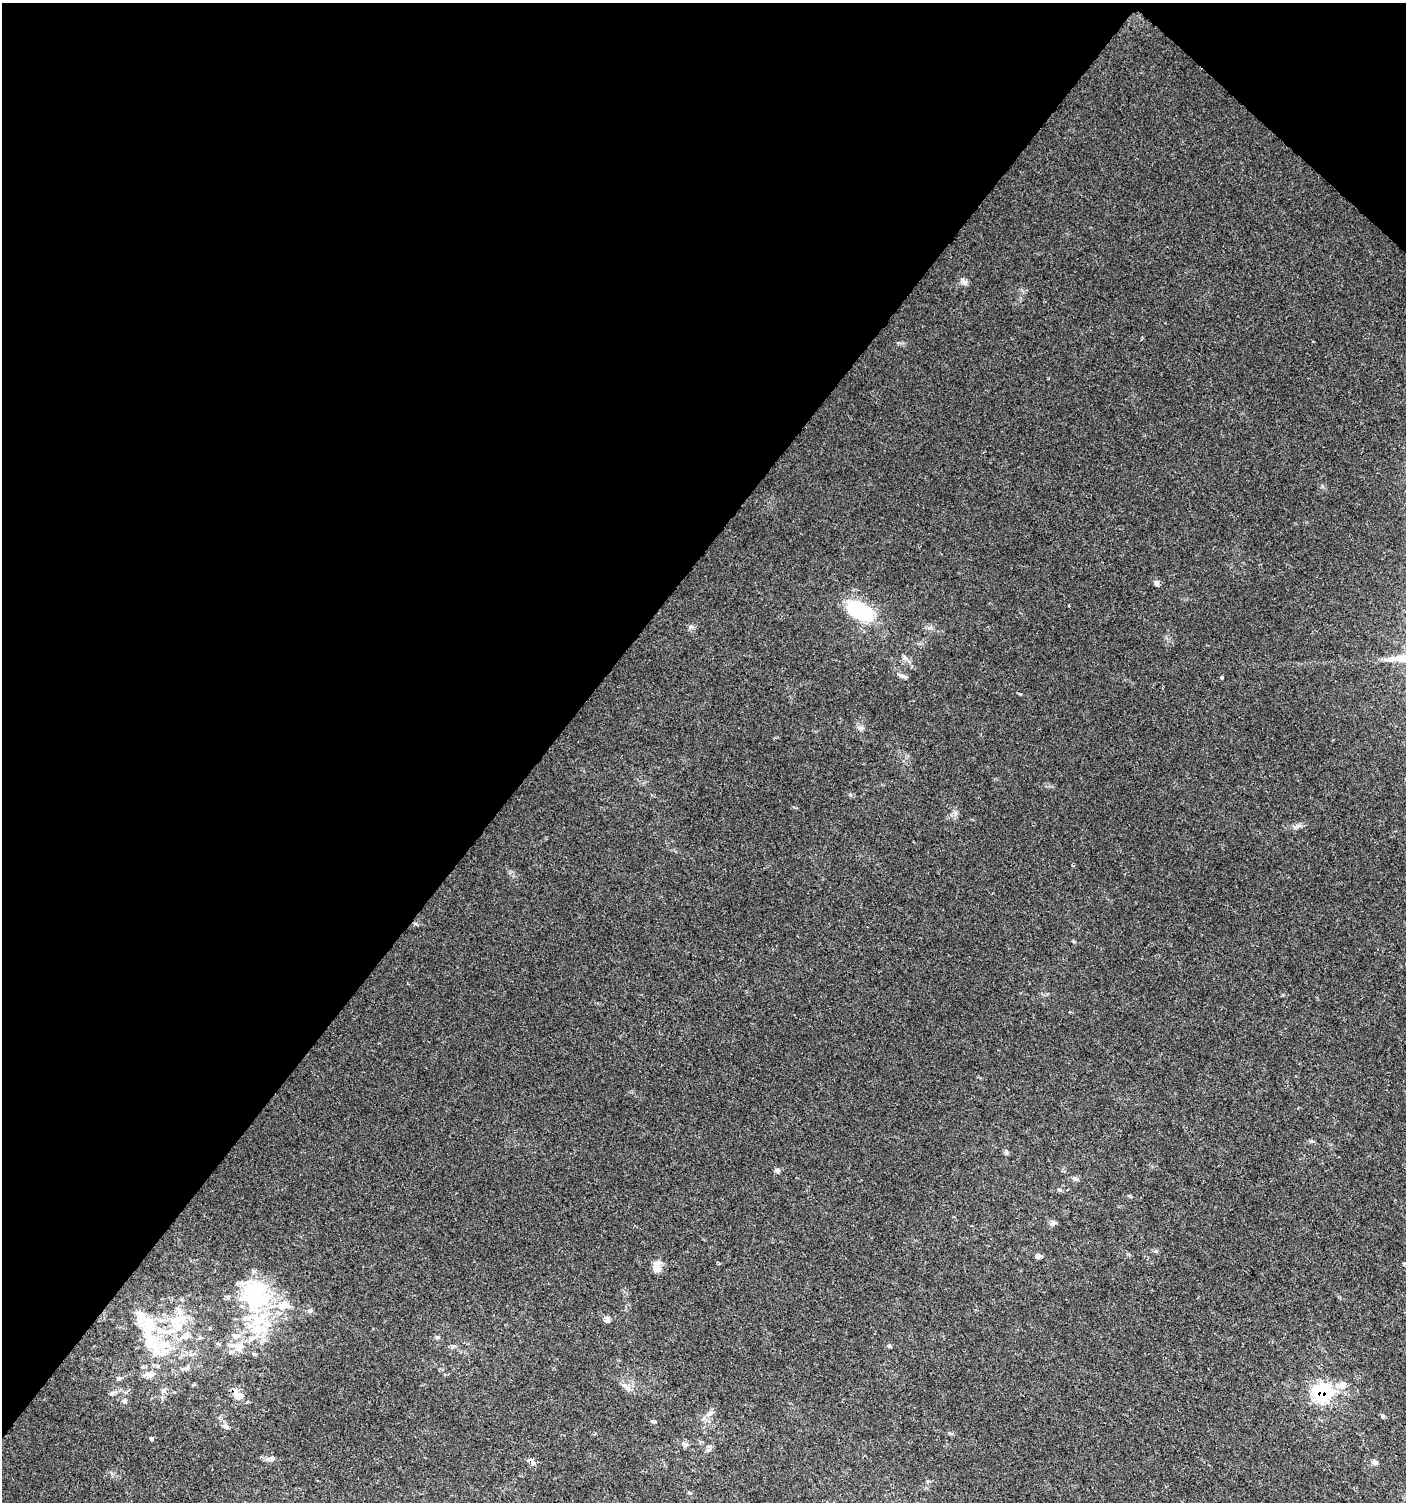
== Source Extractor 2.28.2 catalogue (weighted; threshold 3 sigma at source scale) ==
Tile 2 of 4 x 4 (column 2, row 1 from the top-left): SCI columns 1646-3049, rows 4504-6003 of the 6028 x 6010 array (HDU 1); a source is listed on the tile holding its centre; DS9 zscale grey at full resolution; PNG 1408 x 1504 px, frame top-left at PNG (2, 3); no overlay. Shown black and unused: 40% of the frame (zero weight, under 2 of 3 exposures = <1% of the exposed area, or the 3 px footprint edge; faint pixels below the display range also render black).
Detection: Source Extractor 2.28.2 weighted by HDU 2 'WHT'; one run over the whole footprint, this tile lists its part. Background 0.0255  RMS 0.0047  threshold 0.0212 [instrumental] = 3 sigma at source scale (4.5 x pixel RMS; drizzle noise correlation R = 1.50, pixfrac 1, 0.0396/0.0396 arcsec/px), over >= 5 px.
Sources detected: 59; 1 inside a brighter object's white glare — not listed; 16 inside a brighter listed object's ellipse — not listed separately; the other 42 listed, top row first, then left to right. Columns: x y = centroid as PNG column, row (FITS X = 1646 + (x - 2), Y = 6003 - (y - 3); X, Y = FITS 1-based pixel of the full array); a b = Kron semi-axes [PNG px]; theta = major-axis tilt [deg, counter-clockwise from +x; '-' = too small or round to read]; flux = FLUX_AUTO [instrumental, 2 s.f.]
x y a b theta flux
964 282 11 6 -64 1.6
1157 583 7 6 - 1.2
859 610 32 16 -30 32
691 627 7 4 18 0.87
902 676 13 4 -25 1.5
1222 677 3 3 - 1.4
861 728 8 6 19 1.3
1006 1151 6 4 -79 0.86
777 1170 8 6 2 1.1
1074 1179 7 6 - 1.1
1059 1190 6 4 -71 0.57
1053 1223 8 6 84 1.5
1156 1251 5 5 - 0.66
1038 1256 7 6 - 1.4
657 1267 14 9 -88 4.5
255 1292 39 39 - 44
309 1311 8 5 -19 1
180 1319 29 11 11 10
607 1319 8 6 -85 1.9
150 1327 24 18 20 14
185 1336 17 9 36 4.5
438 1337 7 4 0 0.74
252 1338 22 8 26 6.4
218 1344 7 4 -30 0.75
164 1345 20 13 13 11
239 1346 15 13 -54 6.5
889 1346 6 4 -26 0.68
149 1375 14 8 -2 2.9
119 1378 5 5 - 0.75
1343 1385 13 10 51 3.9
628 1388 9 6 -39 2
163 1390 6 6 - 1.2
1322 1393 10 9 - 61
239 1396 13 9 5 3.7
124 1401 7 5 64 1
710 1413 12 3 31 1.2
1382 1416 6 5 - 0.77
226 1426 10 5 -39 1.4
151 1439 5 4 - 0.76
685 1445 7 6 - 1.4
532 1461 10 5 -64 1.8
1375 1462 10 5 -47 1.2
Overlapping masked pixels (flux is a lower limit): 2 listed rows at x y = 1322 1393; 532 1461
Unlisted compact peaks at least as high as the median listed source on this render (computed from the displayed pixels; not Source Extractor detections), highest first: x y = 850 795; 1311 1141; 1020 694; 1297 826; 652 1421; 708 1450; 930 628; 955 813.